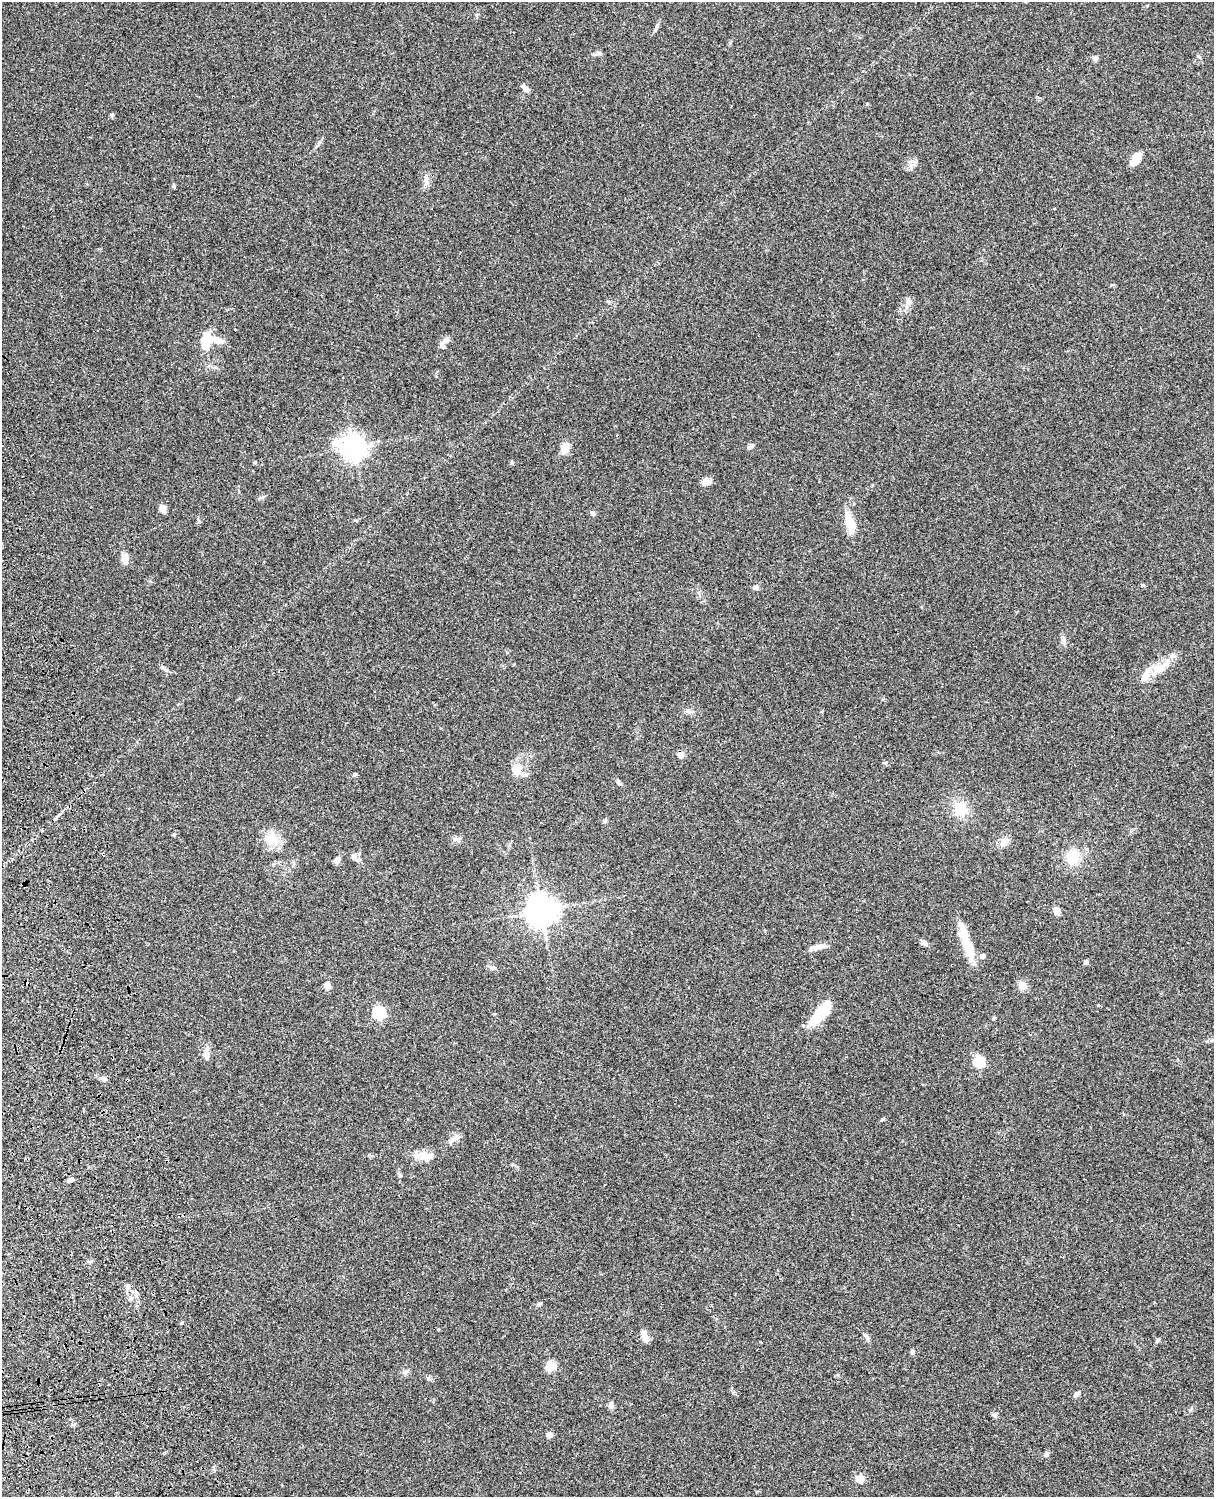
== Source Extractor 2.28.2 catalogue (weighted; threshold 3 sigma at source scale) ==
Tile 7 of 4 x 3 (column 3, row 2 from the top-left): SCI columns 2546-3757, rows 1773-3267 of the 5087 x 4926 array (HDU 1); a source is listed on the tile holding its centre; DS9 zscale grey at full resolution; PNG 1216 x 1499 px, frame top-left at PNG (2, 2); no overlay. Shown black and unused: <1% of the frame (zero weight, under 3 of 4 exposures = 6% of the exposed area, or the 3 px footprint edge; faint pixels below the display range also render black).
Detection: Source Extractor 2.28.2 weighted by HDU 2 'WHT'; one run over the whole footprint, this tile lists its part. Background 0.104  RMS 0.0065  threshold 0.0292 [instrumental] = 3 sigma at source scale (4.5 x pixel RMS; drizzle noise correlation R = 1.50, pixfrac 1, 0.05/0.05 arcsec/px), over >= 5 px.
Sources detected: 78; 2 inside a brighter object's white glare — not listed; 1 inside a brighter listed object's ellipse — not listed separately; the other 75 listed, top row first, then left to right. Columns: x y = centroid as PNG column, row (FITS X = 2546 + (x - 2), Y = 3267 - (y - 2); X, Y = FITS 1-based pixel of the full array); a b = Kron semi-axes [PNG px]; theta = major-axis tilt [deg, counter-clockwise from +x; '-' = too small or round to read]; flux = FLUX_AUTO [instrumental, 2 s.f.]
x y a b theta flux
657 26 9 3 71 1.3
598 53 9 6 1 1.7
1199 57 6 4 -20 0.72
1095 58 7 6 - 1.6
525 88 10 5 -46 2.6
112 115 5 4 - 1
1135 159 14 8 57 9
174 186 5 4 - 1.1
908 302 14 8 67 3.6
206 338 19 10 63 9.8
218 340 18 8 -21 6
445 341 11 7 33 3
336 443 7 6 - 12
354 447 8 7 - 510
750 447 10 5 19 1.4
565 448 9 8 - 7.7
255 462 4 3 - 0.63
707 482 12 8 18 3.7
163 508 8 6 -61 4.1
592 513 7 5 -45 1.4
850 522 33 11 -76 10
125 559 11 7 -77 5.9
1143 585 4 4 - 0.67
756 587 7 6 - 1.9
1159 669 17 9 2 6.9
1145 675 22 8 65 6.3
689 711 11 4 -11 1.7
681 754 8 7 - 2.3
516 769 17 12 -90 8
355 774 5 4 - 0.86
618 781 7 5 81 0.98
960 809 16 14 -76 13
605 821 5 5 - 1
174 835 4 4 - 0.69
455 839 7 4 0 1.5
272 840 23 13 -33 10
1005 842 15 8 49 3.7
354 856 9 8 - 2.4
1073 857 15 12 73 15
337 860 8 6 55 2.4
542 911 10 10 - 730
1057 911 7 5 -64 5
924 943 8 6 -23 2.1
818 947 19 6 15 4.2
969 949 23 10 -72 14
983 956 5 5 - 2.9
1086 962 6 5 - 1.3
493 968 9 5 4 1.7
327 985 9 8 - 2.4
1023 986 12 9 -30 3.8
379 1013 6 6 - 64
820 1013 29 10 47 21
206 1056 17 7 -85 3.2
979 1062 6 5 - 43
103 1079 8 6 -9 1.9
454 1138 14 6 27 3.1
416 1156 8 7 - 2.8
428 1156 10 8 24 3.9
400 1175 6 5 - 0.95
71 1180 10 4 13 1.3
127 1286 7 5 62 1.5
130 1299 7 6 - 2.1
539 1304 6 5 - 1.1
866 1336 9 4 -46 1.4
645 1337 13 8 -69 3.8
1158 1340 6 4 47 0.9
912 1352 6 5 - 1.1
551 1366 12 9 33 6.9
429 1379 7 4 -20 1
1076 1394 7 5 40 1.8
611 1406 9 7 -83 2.1
994 1415 7 6 - 1.4
549 1434 7 6 - 2.1
1046 1454 8 5 27 1.3
860 1478 9 8 - 5.4
Unlisted compact peaks at least as high as the median listed source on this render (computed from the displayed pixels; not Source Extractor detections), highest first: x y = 882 1119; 512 463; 319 142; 993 1019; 1064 640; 1190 1410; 405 1372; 1098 1005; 182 1323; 730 43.